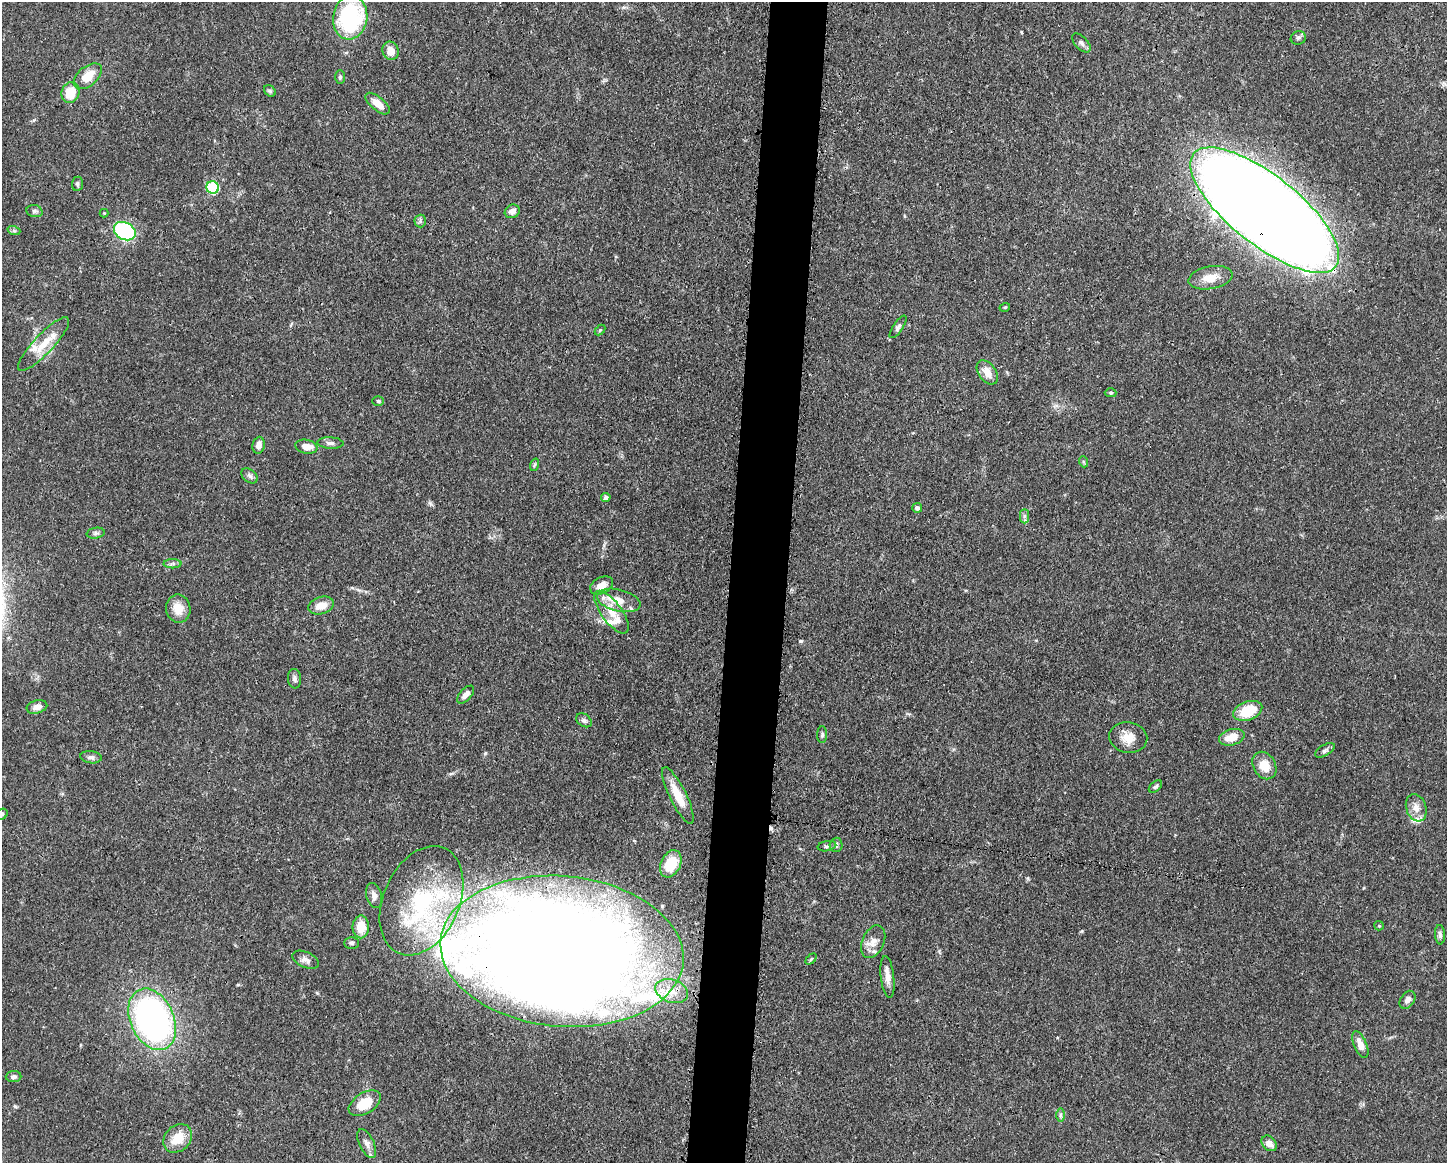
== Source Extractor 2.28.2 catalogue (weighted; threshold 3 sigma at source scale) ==
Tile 8 of 3 x 4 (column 2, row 3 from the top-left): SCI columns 1562-3006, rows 1164-2324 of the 4681 x 4647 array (HDU 1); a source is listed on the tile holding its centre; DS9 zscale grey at full resolution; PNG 1449 x 1165 px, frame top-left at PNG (2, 2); each listed source drawn as its Kron ellipse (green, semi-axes under 4 px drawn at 4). Shown black and unused: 4% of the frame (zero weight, under 3 of 4 exposures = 1% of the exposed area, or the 3 px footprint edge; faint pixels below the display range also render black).
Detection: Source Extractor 2.28.2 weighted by HDU 2 'WHT'; one run over the whole footprint, this tile lists its part. Background 0.0544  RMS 0.0033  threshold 0.0148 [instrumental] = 3 sigma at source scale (4.5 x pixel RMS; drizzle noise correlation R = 1.50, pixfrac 1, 0.05/0.05 arcsec/px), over >= 5 px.
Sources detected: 95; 3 inside a brighter object's white glare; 1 cosmic-ray / hot-pixel residue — neither listed nor drawn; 10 inside a brighter listed object's ellipse — not listed separately; the other 81 listed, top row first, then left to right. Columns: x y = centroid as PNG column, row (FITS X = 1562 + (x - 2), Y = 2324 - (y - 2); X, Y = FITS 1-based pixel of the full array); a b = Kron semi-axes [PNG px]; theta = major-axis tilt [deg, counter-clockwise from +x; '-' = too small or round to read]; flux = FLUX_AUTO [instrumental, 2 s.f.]
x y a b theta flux
350 18 22 17 81 35
1298 38 7 6 - 0.81
1081 43 12 6 -46 1.3
390 51 9 8 - 3.7
88 76 16 9 39 5.5
340 77 7 5 90 0.64
270 91 6 5 - 0.58
70 93 10 9 - 7
378 104 15 6 -40 3.5
77 184 7 5 84 0.7
213 187 6 6 - 23
1265 210 91 34 -38 1100
34 211 8 6 -15 0.81
512 211 8 6 29 1.7
104 213 4 4 - 0.31
420 221 6 6 - 0.68
14 231 6 4 -18 0.55
125 231 11 8 -29 42
1210 278 22 11 11 4.9
1005 307 5 3 - 0.32
898 327 13 5 56 1
600 330 6 4 45 0.39
44 344 36 9 47 7.4
987 372 14 8 -54 3.6
1111 393 6 4 0 0.49
378 401 5 4 - 0.49
330 443 13 5 -2 1.2
258 445 8 6 82 1.9
306 447 11 7 -11 3.2
1084 462 6 3 -71 0.38
534 465 6 4 71 0.46
249 476 9 6 -41 1.1
606 497 4 4 - 0.79
917 508 5 4 - 1.1
1024 516 7 4 -90 0.78
96 533 9 5 9 0.82
173 564 9 4 1 0.96
602 585 12 8 29 3.2
619 600 22 11 -13 5.2
321 606 13 8 18 3.8
178 609 14 12 -81 4.8
612 612 25 10 -53 5.8
295 679 10 6 -84 1.2
466 695 11 5 47 1.8
37 707 10 6 15 2
1248 711 15 9 20 10
584 720 8 6 -35 0.96
822 735 8 5 88 0.72
1128 737 19 15 -9 4.5
1232 737 13 8 15 4.9
1325 750 11 5 30 0.99
91 757 11 6 -7 1.1
1264 766 14 11 -58 5.4
1155 787 8 4 39 0.68
678 795 31 8 -64 6.8
1416 808 14 10 -71 3
2 814 6 5 - 0.62
836 845 7 6 - 1
827 846 9 5 11 0.77
671 864 14 9 63 11
374 895 13 7 -75 2
421 901 57 38 66 41
1379 926 5 4 - 0.36
361 927 11 8 90 6.2
1440 935 10 5 -85 0.9
873 942 17 11 66 3.3
352 943 7 5 -1 0.76
562 951 122 75 -5 740
811 959 6 4 45 0.5
306 960 14 7 -24 1.9
887 977 21 6 -83 2.6
672 991 17 11 -20 5.1
1407 1000 10 6 56 1.6
152 1019 32 21 -66 120
1360 1044 14 6 -67 3.4
14 1076 8 5 2 1
365 1103 18 10 33 8.5
1060 1115 7 4 90 0.63
178 1138 16 12 44 6.6
367 1143 16 7 -65 2
1269 1143 9 6 -46 2.4
Overlapping masked pixels (flux is a lower limit): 2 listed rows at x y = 1265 210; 562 951
Isophote crosses this tile's border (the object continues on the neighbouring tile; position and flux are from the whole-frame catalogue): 1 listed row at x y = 2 814
Unlisted compact peaks at least as high as the median listed source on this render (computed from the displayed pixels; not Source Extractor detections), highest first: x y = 801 641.